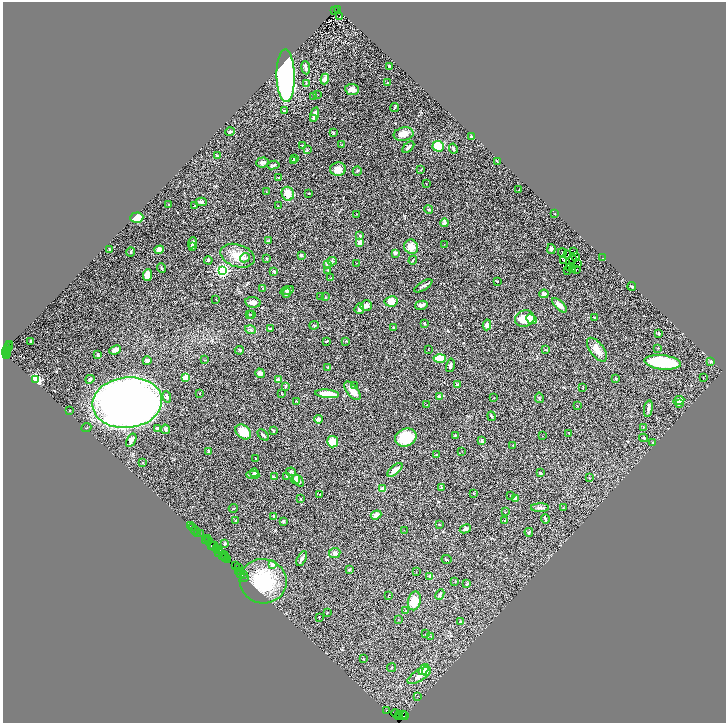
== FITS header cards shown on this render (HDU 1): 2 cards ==
NAXIS1  =                 1447
NAXIS2  =                 1441

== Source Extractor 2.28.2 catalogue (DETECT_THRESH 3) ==
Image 1447 x 1441 px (HDU 1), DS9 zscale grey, zoomed out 1/2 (1 PNG px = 2 x 2 image px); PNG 728 x 725 px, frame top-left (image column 2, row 1441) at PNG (3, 2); each listed source drawn as its Kron ellipse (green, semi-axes under 4 px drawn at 4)
Background 1.21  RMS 0.078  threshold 0.233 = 3 sigma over >= 5 px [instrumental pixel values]
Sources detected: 338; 59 cannot appear on this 1/2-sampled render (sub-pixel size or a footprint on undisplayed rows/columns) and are neither listed nor drawn; the other 279 listed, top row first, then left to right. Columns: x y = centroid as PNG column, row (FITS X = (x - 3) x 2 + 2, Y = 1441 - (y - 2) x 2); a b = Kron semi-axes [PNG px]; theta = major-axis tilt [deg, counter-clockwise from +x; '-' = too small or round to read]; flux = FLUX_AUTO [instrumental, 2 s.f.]
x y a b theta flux
337 10 3 2 - 480
335 11 2 1 - 230
339 17 2 1 - 2.8
389 66 3 3 - 20
306 68 6 4 -82 35
286 76 26 9 -89 6200
325 79 5 3 - 130
306 83 3 2 - 7.7
387 83 2 2 - 15
352 89 7 5 -7 100
318 95 2 1 - 3.8
314 97 2 1 - 9.4
395 107 4 2 - 20
284 111 4 3 - 12
315 114 7 3 76 92
314 118 3 2 - 14
230 132 5 3 - 25
333 133 4 2 - 17
404 134 10 6 11 130
471 137 2 2 - 38
302 145 3 2 - 14
342 145 2 2 - 6.3
438 146 5 5 - 290
408 147 7 3 42 39
453 149 5 2 - 21
307 150 3 3 - 18
217 156 3 2 - 25
294 158 3 3 - 13
294 161 3 2 - 27
263 162 6 5 - 48
497 162 4 2 - 8.9
273 165 6 2 7 25
338 169 8 6 1 120
421 170 3 2 - 5.8
357 171 5 3 - 12
279 178 3 3 - 10
426 184 2 2 - 6.4
519 190 2 2 - 9.3
266 192 2 1 - 3.7
309 193 2 2 - 9.4
288 194 7 6 - 170
201 202 5 4 - 35
169 204 3 2 - 10
194 206 3 2 - 11
278 206 2 1 - 7.3
429 209 4 3 - 26
555 213 2 1 - 5.5
357 214 3 2 - 6.3
137 218 6 5 - 260
444 223 4 3 - 71
360 236 3 3 - 17
268 241 3 2 - 7.2
360 242 4 3 - 100
192 243 6 3 67 38
444 244 2 1 - 3.4
192 246 3 2 - 34
411 247 7 6 - 160
109 249 4 3 - 12
551 249 5 3 - 34
159 250 5 4 - 110
131 252 4 3 - 16
562 252 4 1 - 6.9
574 252 3 1 - 9.4
395 253 4 3 - 32
568 254 2 1 - 6.1
301 255 2 2 - 30
237 256 18 11 -17 260
576 256 2 1 - 6.2
245 258 5 4 - 28
603 258 3 2 - 6.7
267 259 2 2 - 22
208 260 4 3 - 16
413 260 4 3 - 13
573 260 3 1 - 3.7
332 261 4 3 - 20
564 261 3 1 - 6.1
357 263 2 1 - 3.4
577 263 3 1 - 3
327 264 4 3 - 16
570 267 3 1 - 5.5
162 268 5 3 - 14
576 269 2 2 - 11
223 270 3 3 - 3400
328 270 3 2 - 17
568 270 2 1 - 5.8
573 270 3 1 - 4.9
274 271 4 3 - 16
147 275 6 4 84 180
331 278 2 2 - 6.2
497 281 3 2 - 7.8
423 286 10 2 31 36
632 286 4 2 - 17
263 289 2 2 - 13
287 290 7 4 18 29
287 293 5 4 - 27
544 294 4 3 - 63
320 296 2 1 - 32
325 297 4 3 - 11
216 299 2 1 - 5.3
391 301 6 5 - 140
253 302 8 5 -8 75
421 305 6 3 13 43
559 305 9 4 -45 110
366 306 5 5 - 54
359 309 5 4 - 54
249 314 2 2 - 7.2
251 314 3 2 - 8.6
594 317 2 2 - 9.9
525 318 10 8 19 250
532 319 5 4 - 200
424 323 2 2 - 10
314 325 5 3 - 16
487 325 5 3 - 56
393 327 3 2 - 19
271 329 3 3 - 19
250 330 5 3 - 22
659 333 3 3 - 19
31 341 3 2 - 17
327 341 3 2 - 27
346 341 4 3 - 11
9 345 2 1 - 130
9 347 3 2 - 300
658 348 2 2 - 9.6
7 349 3 2 - 530
115 350 6 3 24 83
239 350 4 2 - 12
428 350 2 1 - 4.6
545 350 3 2 - 7.1
597 350 14 7 -53 140
7 351 3 2 - 480
5 352 2 2 - 280
8 353 2 2 - 680
7 355 4 1 - 140
98 355 3 3 - 22
440 358 6 4 0 310
205 360 3 2 - 7.9
147 361 4 4 - 49
711 361 4 3 - 21
663 362 18 7 -6 1000
450 365 7 3 76 37
328 367 3 3 - 13
260 373 5 4 - 65
185 377 3 2 - 530
616 378 3 3 - 14
703 378 2 1 - 3.7
90 379 5 3 - 28
36 380 3 3 - 2900
279 380 2 2 - 160
457 384 3 3 - 14
285 386 4 3 - 18
355 386 3 2 - 12
583 388 4 2 - 8.2
352 391 11 5 -51 140
199 393 2 2 - 8.6
281 394 3 1 - 6.5
327 394 12 4 -5 380
439 396 4 3 - 35
167 397 6 4 -73 43
493 398 3 2 - 6.7
539 398 5 2 - 13
297 401 3 2 - 6
679 401 6 3 26 64
127 403 35 25 7 19000
679 404 3 2 - 7.1
427 405 2 2 - 4.5
577 406 2 2 - 5.3
648 409 8 3 80 45
69 410 2 2 - 7.4
491 416 5 3 - 18
318 419 4 3 - 48
643 427 2 2 - 6.8
86 428 5 2 - 9.7
157 428 4 2 - 37
165 429 4 3 - 47
273 431 2 2 - 44
243 432 9 6 -41 270
569 433 2 2 - 6.1
263 435 7 2 -46 34
455 435 3 2 - 15
543 436 2 2 - 8.4
406 437 11 8 21 570
644 438 4 3 - 18
131 440 7 4 59 61
482 441 4 4 - 34
333 442 6 5 - 220
652 442 2 2 - 12
513 445 2 2 - 7.9
209 451 4 2 - 12
462 451 2 2 - 5.4
437 455 3 2 - 7.5
256 459 2 1 - 3.9
143 463 3 2 - 7.7
395 470 9 3 41 85
254 472 4 3 - 15
291 472 5 3 - 20
540 473 2 2 - 46
253 475 6 3 -2 36
274 477 4 3 - 13
287 477 4 3 - 18
589 478 3 2 - 5.7
296 479 5 4 - 91
298 480 7 3 -54 54
442 487 4 3 - 13
383 489 3 2 - 180
319 494 2 2 - 7.3
473 494 2 2 - 17
510 496 2 1 - 4.1
301 499 3 2 - 8.7
515 499 3 3 - 59
563 507 2 2 - 7.2
233 508 4 2 - 8.7
540 508 9 4 1 39
505 512 2 2 - 7.6
376 515 5 4 - 81
274 516 3 3 - 13
545 519 5 2 - 32
236 520 4 3 - 10
283 521 4 3 - 16
505 521 2 2 - 28
439 524 3 2 - 6.2
190 526 2 1 - 78
192 527 2 1 - 73
465 529 6 4 27 44
404 530 2 1 - 3.4
195 531 4 1 - 300
529 532 4 2 - 15
198 533 2 1 - 43
200 534 2 1 - 140
208 538 2 1 - 340
205 540 3 1 - 58
208 540 3 1 - 210
225 543 4 3 - 26
211 546 2 1 - 160
214 546 4 2 - 520
217 548 4 2 - 220
218 550 4 2 - 930
218 552 2 2 - 590
335 553 6 5 - 51
222 556 2 1 - 160
224 556 4 2 - 630
226 558 3 1 - 400
302 558 8 2 60 44
446 559 5 2 - 10
227 560 2 1 - 68
235 565 2 1 - 150
273 565 2 2 - 120
238 568 2 1 - 110
349 570 3 3 - 11
238 571 3 2 - 150
416 572 2 1 - 3.8
241 573 2 1 - 130
243 574 3 1 - 310
430 576 2 2 - 97
244 577 2 1 - 130
263 581 23 22 - 910
455 582 2 2 - 4.2
467 584 4 2 - 18
440 594 6 3 64 40
388 595 3 2 - 6.6
414 601 9 6 76 300
406 611 3 2 - 10
327 612 3 2 - 5.7
319 617 3 2 - 10
398 620 2 2 - 5.1
461 622 2 2 - 51
426 634 4 2 - 8.2
431 636 2 2 - 6.7
363 659 3 2 - 9.1
392 668 4 1 - 6.7
424 670 6 3 53 240
426 670 5 4 - 280
419 675 13 5 33 150
418 696 2 1 - 3.9
386 711 2 1 - 49
396 714 5 2 - 600
403 714 3 1 - 300
399 715 2 2 - 400
404 716 5 2 - 380
399 717 3 2 - 330
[59 sub-pixel or undisplayed-footprint detections neither listed nor drawn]